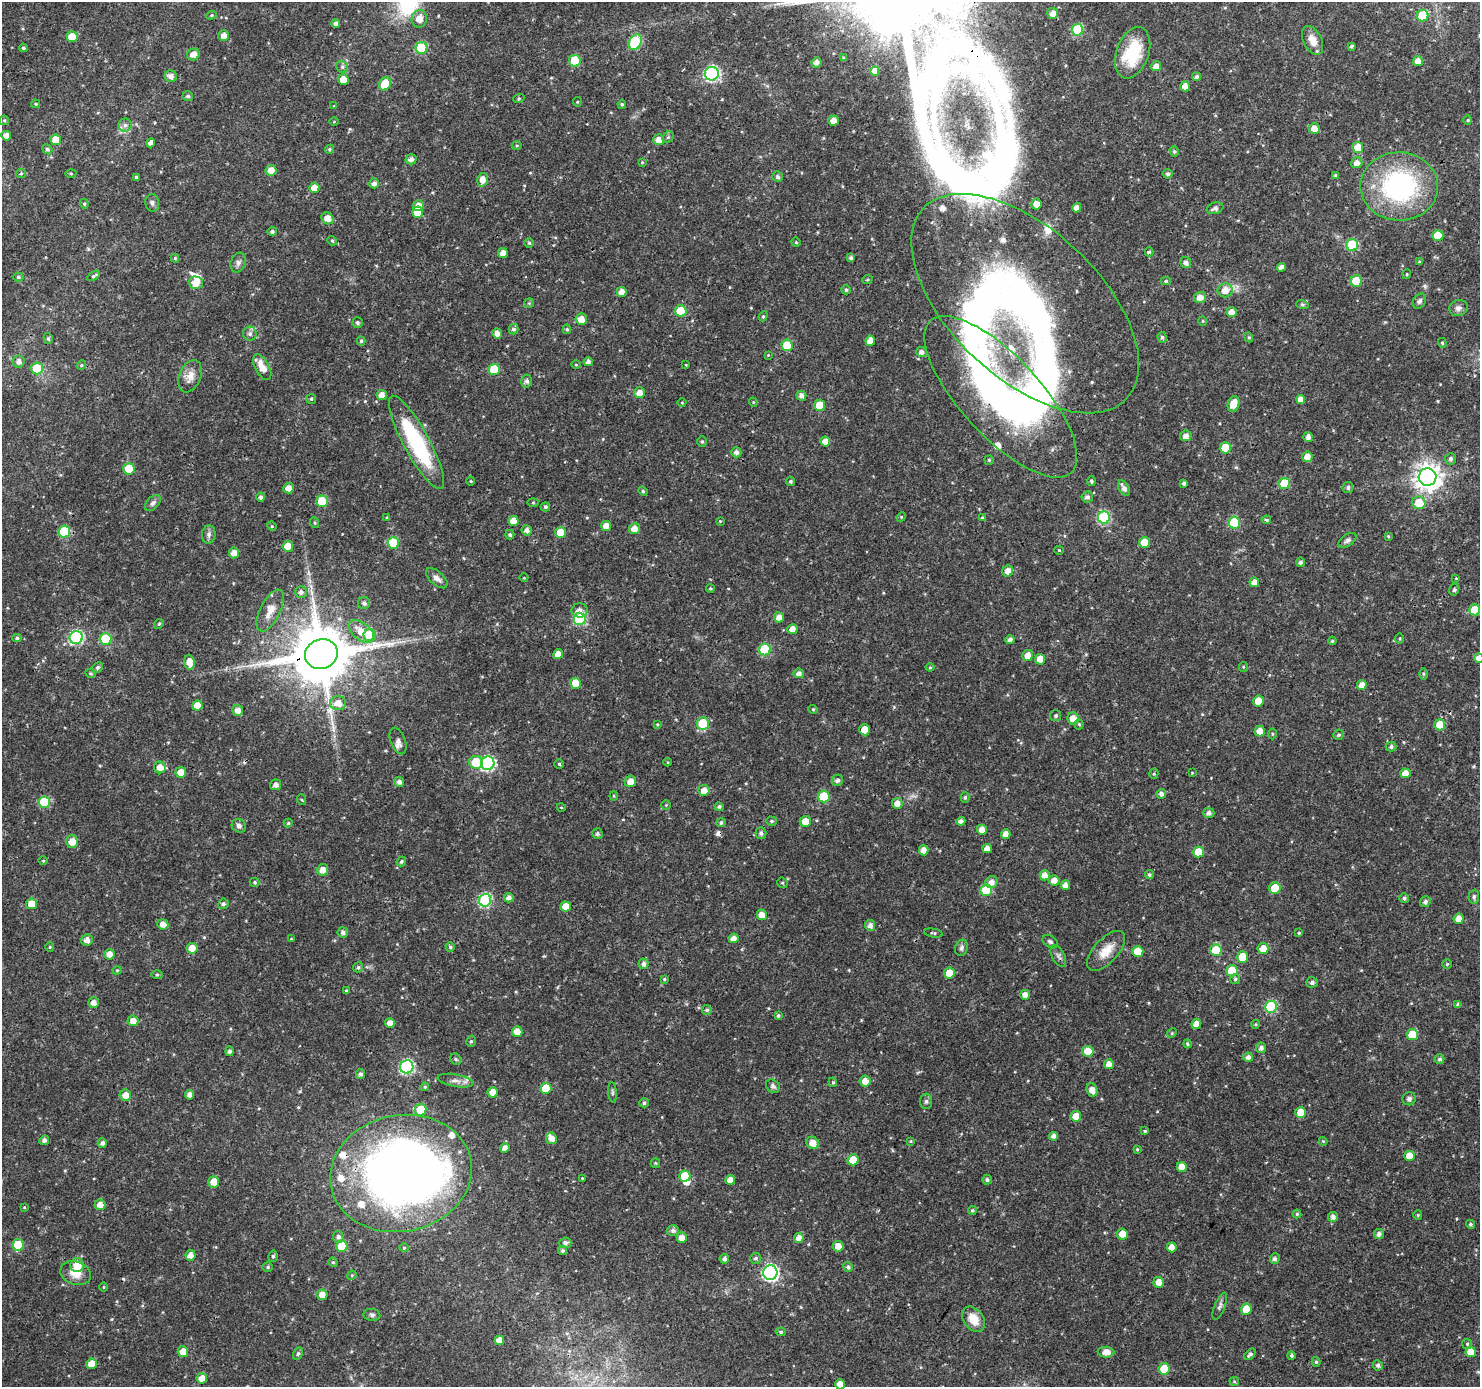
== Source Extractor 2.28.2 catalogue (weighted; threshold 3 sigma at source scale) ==
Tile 10 of 4 x 4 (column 2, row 3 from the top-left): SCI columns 1482-2959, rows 1574-2958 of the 5926 x 5984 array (HDU 1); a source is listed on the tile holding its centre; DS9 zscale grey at full resolution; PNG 1482 x 1389 px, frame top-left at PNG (2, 2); each listed source drawn as its Kron ellipse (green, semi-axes under 4 px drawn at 4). Shown black and unused: <1% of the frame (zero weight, under 3 of 4 exposures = <1% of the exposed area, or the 3 px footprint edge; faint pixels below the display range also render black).
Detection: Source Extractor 2.28.2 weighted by HDU 2 'WHT'; one run over the whole footprint, this tile lists its part. Background 0.0184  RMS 0.0016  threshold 0.00728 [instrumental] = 3 sigma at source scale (4.5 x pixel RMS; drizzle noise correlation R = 1.50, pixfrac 1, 0.0396/0.0396 arcsec/px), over >= 5 px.
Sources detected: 479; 6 inside a brighter object's white glare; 3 cosmic-ray / hot-pixel residue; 2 long thin detections or spike segments (spike, bleed or trail) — neither listed nor drawn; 10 inside a brighter listed object's ellipse — not listed separately; the other 458 listed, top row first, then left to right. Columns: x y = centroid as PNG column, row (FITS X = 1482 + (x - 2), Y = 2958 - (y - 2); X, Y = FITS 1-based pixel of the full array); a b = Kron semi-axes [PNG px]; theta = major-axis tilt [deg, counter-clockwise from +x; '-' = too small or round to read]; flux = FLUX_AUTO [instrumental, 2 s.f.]
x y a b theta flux
1053 13 5 5 - 1.1
211 15 5 4 - 0.21
1423 16 6 5 - 6.3
419 19 9 7 81 1.5
336 23 4 4 - 0.63
1077 30 6 6 - 8.9
224 36 5 5 - 1.3
72 37 5 5 - 3.2
1313 40 15 9 -63 1.6
635 42 8 6 63 14
1351 46 4 4 - 0.27
23 48 4 4 - 0.3
422 48 6 6 - 11
1133 53 27 16 70 7
193 54 6 6 - 1.4
844 58 4 3 - 0.24
575 61 6 5 - 6
1418 61 5 5 - 1.2
816 62 5 5 - 0.83
1156 66 5 5 - 1.1
342 67 6 5 - 0.35
875 71 5 4 - 1.2
712 74 7 6 - 31
171 76 6 5 - 0.87
1197 77 4 4 - 0.34
343 79 5 5 - 1.9
385 84 7 5 60 4.7
1185 86 5 5 - 1.3
188 96 5 5 - 0.37
519 98 6 3 19 0.18
577 102 5 4 - 0.17
36 104 4 3 - 0.18
622 104 4 4 - 0.24
334 106 4 4 - 0.14
4 120 5 4 - 0.2
1468 120 4 4 - 0.18
833 121 5 5 - 1.1
334 122 4 3 - 0.12
125 125 6 6 - 0.45
1314 128 6 5 - 1.2
6 136 5 5 - 1.1
668 137 6 5 - 0.26
56 140 5 5 - 2.8
659 140 5 5 - 1.3
151 143 4 4 - 0.77
517 145 5 3 - 0.17
1358 148 5 5 - 3.2
47 149 5 4 - 0.37
329 149 5 4 - 0.24
1174 151 5 4 - 0.29
411 159 5 5 - 0.7
642 162 4 4 - 0.15
1357 163 6 5 - 1
271 170 5 5 - 1.7
21 173 5 4 - 0.21
71 173 5 3 - 0.16
1168 174 5 5 - 0.36
1336 175 4 4 - 0.33
136 177 4 4 - 0.33
777 177 5 5 - 0.39
483 180 7 5 80 1.4
374 183 5 5 - 0.67
1399 186 39 34 -1 25
314 188 5 5 - 1.6
152 203 9 7 -84 0.49
84 204 5 4 - 0.25
1036 204 5 5 - 1.3
418 206 5 5 - 1.3
1077 208 5 4 - 1.1
1215 208 8 5 20 0.59
417 212 5 5 - 3
328 218 6 5 - 1.4
272 231 4 4 - 0.36
1438 236 5 5 - 3.3
332 241 5 4 - 0.23
796 242 5 4 - 0.2
529 243 4 4 - 0.25
1352 245 6 6 - 11
1149 252 4 4 - 0.27
503 253 5 5 - 1.3
175 258 4 4 - 0.22
851 258 4 4 - 0.44
1419 262 4 3 - 0.19
238 263 10 7 70 0.6
1186 263 5 5 - 0.62
1281 267 4 4 - 0.75
1407 274 5 3 - 0.14
94 276 7 4 32 0.31
18 277 5 4 - 0.25
867 280 5 3 - 0.19
1166 281 5 4 - 0.23
1356 281 6 5 - 5.7
196 283 7 6 - 1.8
846 290 5 4 - 0.3
1225 290 7 7 - 1.5
622 292 5 5 - 1.3
1200 297 6 5 - 1.4
1419 301 8 6 55 0.42
529 303 4 4 - 0.18
1025 304 139 74 -43 79
1302 304 6 4 -17 0.29
1458 308 9 8 - 0.68
681 311 6 5 - 5.2
1231 312 5 5 - 1.3
763 316 5 4 - 0.23
581 319 6 5 - 1.5
1203 321 5 3 - 0.14
357 322 5 5 - 0.24
513 329 5 5 - 0.44
567 329 5 4 - 0.24
497 333 5 4 - 1
250 334 7 7 - 0.54
1162 337 5 4 - 0.34
1249 337 5 4 - 0.24
48 338 5 4 - 0.28
361 341 4 4 - 0.31
870 341 5 5 - 1.3
1442 343 5 4 - 0.21
787 345 6 5 - 3.6
921 352 5 5 - 0.68
768 355 4 4 - 0.13
19 361 6 6 - 0.77
588 362 4 4 - 0.56
81 365 5 4 - 0.2
576 365 4 3 - 0.14
686 365 4 3 - 0.12
262 367 14 7 -62 2.2
37 368 6 6 - 5.3
494 369 5 5 - 5.5
190 376 17 11 68 1.6
527 381 6 5 - 0.55
639 393 5 5 - 1.2
382 395 5 5 - 1.2
801 396 5 5 - 0.74
1001 397 103 40 -47 53
311 399 5 5 - 0.27
1301 399 4 4 - 1.2
753 402 4 3 - 0.16
682 403 4 3 - 0.13
1234 404 8 5 71 2.6
820 405 5 5 - 3.4
1186 436 6 5 - 0.83
1308 437 5 4 - 0.67
702 441 5 4 - 0.25
416 442 52 13 -62 17
825 442 5 5 - 1.5
1225 448 5 5 - 4
736 452 5 5 - 0.62
1307 457 5 5 - 1.3
1450 459 6 5 - 0.47
989 460 5 5 - 0.2
129 469 5 5 - 5.6
1427 477 9 9 - 150
471 481 4 4 - 0.16
790 481 4 4 - 0.26
1091 481 5 4 - 0.28
1184 483 4 3 - 0.35
1284 483 5 5 - 5.4
1348 487 5 5 - 0.36
288 488 5 5 - 1.2
1124 488 8 5 -59 0.89
643 491 5 4 - 0.22
261 497 4 4 - 0.51
1087 497 6 5 - 0.45
322 501 6 5 - 5.8
153 503 10 6 46 0.52
533 503 5 3 - 0.18
1419 503 6 6 - 3.7
545 507 4 4 - 0.31
387 517 4 4 - 0.19
901 517 5 4 - 0.16
1104 517 6 6 - 18
982 518 4 4 - 0.25
1266 520 5 4 - 0.25
513 521 5 5 - 1.4
720 521 4 4 - 0.13
1234 522 6 6 - 8.4
315 523 5 3 - 0.16
272 526 5 4 - 0.18
606 526 5 5 - 1.1
634 528 5 5 - 1.2
527 530 5 5 - 0.77
64 531 6 6 - 7.3
561 533 5 5 - 3.7
209 534 9 6 82 0.57
510 535 5 4 - 0.32
1388 536 4 4 - 0.18
1347 540 10 5 33 0.52
1145 542 5 5 - 3.7
393 543 6 5 - 6.9
288 546 5 5 - 2.6
1059 550 4 4 - 0.18
234 553 5 5 - 1.1
1300 562 5 4 - 0.44
1008 571 6 5 - 1.2
437 578 13 6 -42 0.92
524 578 4 3 - 0.11
1456 578 4 3 - 0.12
1254 582 5 5 - 1.2
710 588 4 4 - 0.22
1454 590 6 4 74 0.32
301 592 6 6 - 0.58
364 603 6 6 - 0.52
270 610 23 10 63 2.1
580 610 8 7 - 0.85
1475 610 5 5 - 3.4
779 617 5 5 - 1.2
580 619 6 6 - 13
159 624 5 4 - 0.22
792 629 5 5 - 1.6
361 631 15 8 -39 2.6
370 635 6 6 - 5.9
17 638 4 4 - 0.34
76 638 6 6 - 22
1400 638 5 3 - 0.16
105 639 6 6 - 8.4
1010 640 4 4 - 0.58
1332 641 4 4 - 0.22
765 649 6 6 - 9.1
321 654 16 15 - 1300
558 654 5 4 - 1.3
1028 655 5 5 - 1.3
1479 658 5 5 - 1.1
1040 659 5 5 - 1.8
189 662 7 5 -85 1.7
98 667 5 5 - 0.31
930 667 4 4 - 0.16
1243 667 5 4 - 0.19
91 673 5 4 - 0.23
799 673 5 5 - 0.68
1423 674 5 3 - 0.18
576 683 5 5 - 3.2
1362 685 5 5 - 1.2
1258 701 5 5 - 2.5
338 703 8 7 - 1.6
197 705 5 5 - 1.9
813 709 4 4 - 0.19
238 710 5 5 - 1.2
1056 716 5 5 - 0.32
1073 718 6 5 - 1.7
703 723 6 6 - 6
657 724 4 4 - 0.17
1079 724 5 4 - 0.23
1440 725 5 5 - 3
865 730 5 5 - 2.3
1260 731 5 5 - 1.2
1272 734 5 3 - 0.16
1338 735 5 5 - 0.3
398 741 14 7 -70 0.74
1391 747 5 5 - 0.39
476 762 7 6 - 4.8
668 762 4 3 - 0.13
488 763 7 6 - 24
559 764 5 4 - 0.24
160 767 6 6 - 1.5
181 772 5 5 - 1.9
1192 773 3 3 - 0.12
1405 773 5 5 - 1.4
1154 774 5 4 - 0.2
837 780 6 5 - 0.4
630 781 6 5 - 1.5
399 782 5 5 - 0.7
276 785 5 5 - 0.75
704 790 5 5 - 1.3
1161 794 5 4 - 0.67
614 796 4 4 - 0.18
824 797 6 6 - 6.5
965 797 5 4 - 0.27
302 800 5 3 - 0.17
44 802 6 6 - 8.2
897 803 5 5 - 1.2
666 805 4 4 - 0.16
561 807 4 3 - 0.11
719 807 4 4 - 0.4
1209 813 5 5 - 0.68
772 821 5 4 - 0.27
805 821 5 5 - 1.5
961 821 4 4 - 0.66
288 823 4 4 - 0.24
721 823 5 4 - 0.38
239 826 7 6 - 0.57
982 830 5 5 - 1.2
761 833 5 5 - 0.54
597 834 5 5 - 0.34
1006 834 5 4 - 1.2
72 842 6 6 - 1.7
987 849 5 4 - 1.1
924 850 5 4 - 1.2
1198 852 5 5 - 3.3
43 861 5 3 - 0.16
401 862 5 4 - 0.27
323 870 6 5 - 1.3
1045 875 5 5 - 1.3
1149 875 4 4 - 0.28
1054 880 5 5 - 1.3
255 882 5 4 - 0.23
991 882 6 5 - 1
782 883 5 5 - 0.24
1065 885 5 4 - 1
1275 888 5 5 - 4.7
986 890 6 6 - 7
1474 897 7 5 87 0.37
509 898 5 4 - 0.72
1404 898 5 4 - 0.39
485 900 6 6 - 17
1425 902 5 5 - 0.46
31 904 5 5 - 2
223 904 5 5 - 0.37
566 906 5 5 - 1.7
762 915 5 5 - 1.3
1459 919 5 5 - 1.3
163 924 5 5 - 1.2
870 925 5 5 - 0.74
343 932 5 5 - 0.56
934 933 9 4 -10 0.26
1299 933 4 3 - 0.21
734 938 5 4 - 1.1
291 939 4 3 - 0.13
87 940 6 5 - 0.93
1050 942 8 5 -36 0.38
50 947 5 4 - 0.18
450 947 5 4 - 0.28
192 948 5 5 - 1.6
961 948 8 6 69 0.44
1263 949 5 5 - 1.7
1216 950 6 5 - 4.8
1106 951 25 12 47 2.7
1138 951 5 5 - 3
110 954 5 5 - 1.2
1058 956 12 6 -62 0.57
1242 957 5 5 - 3.4
643 964 5 5 - 0.58
1447 964 5 5 - 0.23
358 967 5 5 - 0.3
117 970 4 4 - 0.16
1232 971 5 5 - 4.4
949 973 5 5 - 2.4
157 974 6 4 1 0.21
664 979 4 3 - 0.17
1235 979 5 5 - 0.26
1312 982 6 5 - 0.44
346 991 4 4 - 0.2
1025 995 5 5 - 1
93 1003 5 5 - 1
1458 1005 4 4 - 0.47
1271 1007 6 6 - 13
707 1010 5 4 - 0.3
778 1015 4 4 - 0.31
133 1021 5 5 - 1.2
390 1023 5 5 - 1.2
1196 1024 5 4 - 1.2
1256 1024 4 3 - 0.16
517 1032 5 5 - 1.3
1172 1033 5 4 - 0.17
1412 1035 5 5 - 4.3
471 1041 6 4 73 0.27
1187 1044 4 4 - 0.25
1261 1048 5 5 - 0.52
230 1051 5 4 - 0.49
1088 1051 6 5 - 2.1
1248 1057 4 4 - 0.66
456 1059 6 5 - 0.25
1440 1059 5 5 - 0.37
1109 1064 5 5 - 1.1
407 1067 7 6 - 25
361 1074 5 4 - 0.43
455 1081 18 6 -10 0.86
865 1081 5 5 - 1.4
833 1082 5 4 - 0.22
773 1086 7 6 - 0.44
425 1087 4 4 - 0.2
546 1088 5 5 - 3.8
1092 1090 7 5 -66 1.3
493 1092 5 5 - 1.8
612 1092 10 4 -85 0.31
125 1095 6 5 - 1.4
189 1095 5 4 - 0.78
1409 1099 7 6 - 0.47
926 1101 7 6 - 0.36
644 1103 5 4 - 0.37
420 1110 6 6 - 4.3
1301 1112 5 5 - 3
1076 1116 5 5 - 1.7
1145 1131 4 4 - 0.19
1054 1136 4 4 - 0.65
551 1138 6 5 - 1.2
44 1140 5 4 - 0.53
910 1141 4 3 - 0.16
1323 1141 4 4 - 0.15
102 1143 4 4 - 0.56
813 1143 7 6 - 1.5
505 1148 4 4 - 0.94
1137 1149 4 3 - 0.19
1409 1156 5 5 - 2.2
853 1160 5 5 - 3.6
655 1163 5 4 - 0.18
1182 1167 5 5 - 1.6
401 1173 71 58 11 150
685 1176 5 5 - 4.2
582 1178 3 3 - 0.13
730 1180 5 4 - 1.3
987 1180 5 4 - 0.32
214 1182 5 5 - 1.7
100 1205 5 5 - 1.2
24 1207 3 3 - 0.12
972 1210 4 4 - 0.25
1297 1214 4 4 - 0.24
1418 1215 5 4 - 0.19
1333 1217 5 5 - 0.68
1470 1224 4 4 - 0.3
673 1230 6 5 - 0.57
1122 1234 5 5 - 1.4
1379 1234 5 4 - 0.67
338 1237 6 5 - 0.56
682 1238 5 5 - 1.4
799 1238 5 4 - 1.1
565 1243 6 5 - 0.55
18 1245 6 5 - 5.5
342 1246 5 5 - 4.7
838 1246 5 5 - 1.3
1172 1247 5 5 - 1.4
404 1248 5 4 - 0.18
563 1251 4 4 - 0.34
190 1255 5 5 - 1.1
273 1256 6 4 77 0.28
756 1258 5 5 - 0.38
724 1259 5 4 - 0.56
1275 1259 5 5 - 0.47
333 1262 5 4 - 0.21
77 1265 7 7 - 2.5
268 1267 5 4 - 0.25
848 1267 5 5 - 0.43
76 1273 15 11 -20 2.2
770 1273 7 7 - 38
352 1275 5 4 - 0.16
1159 1282 5 5 - 1.3
104 1287 5 3 - 0.13
322 1295 5 5 - 1.2
1220 1306 14 5 67 0.58
1246 1309 5 5 - 2.8
372 1315 8 6 -8 0.41
974 1319 14 9 -54 2.4
781 1332 5 4 - 0.24
499 1340 5 4 - 1.2
1467 1344 5 5 - 0.24
183 1352 5 5 - 1.5
1106 1352 8 5 -2 1.3
1471 1352 5 5 - 2.6
298 1354 7 4 63 0.26
1250 1354 7 4 45 0.45
1291 1355 4 4 - 0.31
1316 1362 5 4 - 0.3
91 1364 5 5 - 1.7
1378 1365 5 5 - 0.44
1164 1369 6 5 - 3.9
202 1378 5 5 - 1.5
1234 1381 5 4 - 0.17
840 1384 5 5 - 1.5
Overlapping masked pixels (flux is a lower limit): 4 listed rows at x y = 262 367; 1001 397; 321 654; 401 1173
Isophote crosses this tile's border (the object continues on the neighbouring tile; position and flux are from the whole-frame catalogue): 2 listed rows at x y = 1479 658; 840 1384